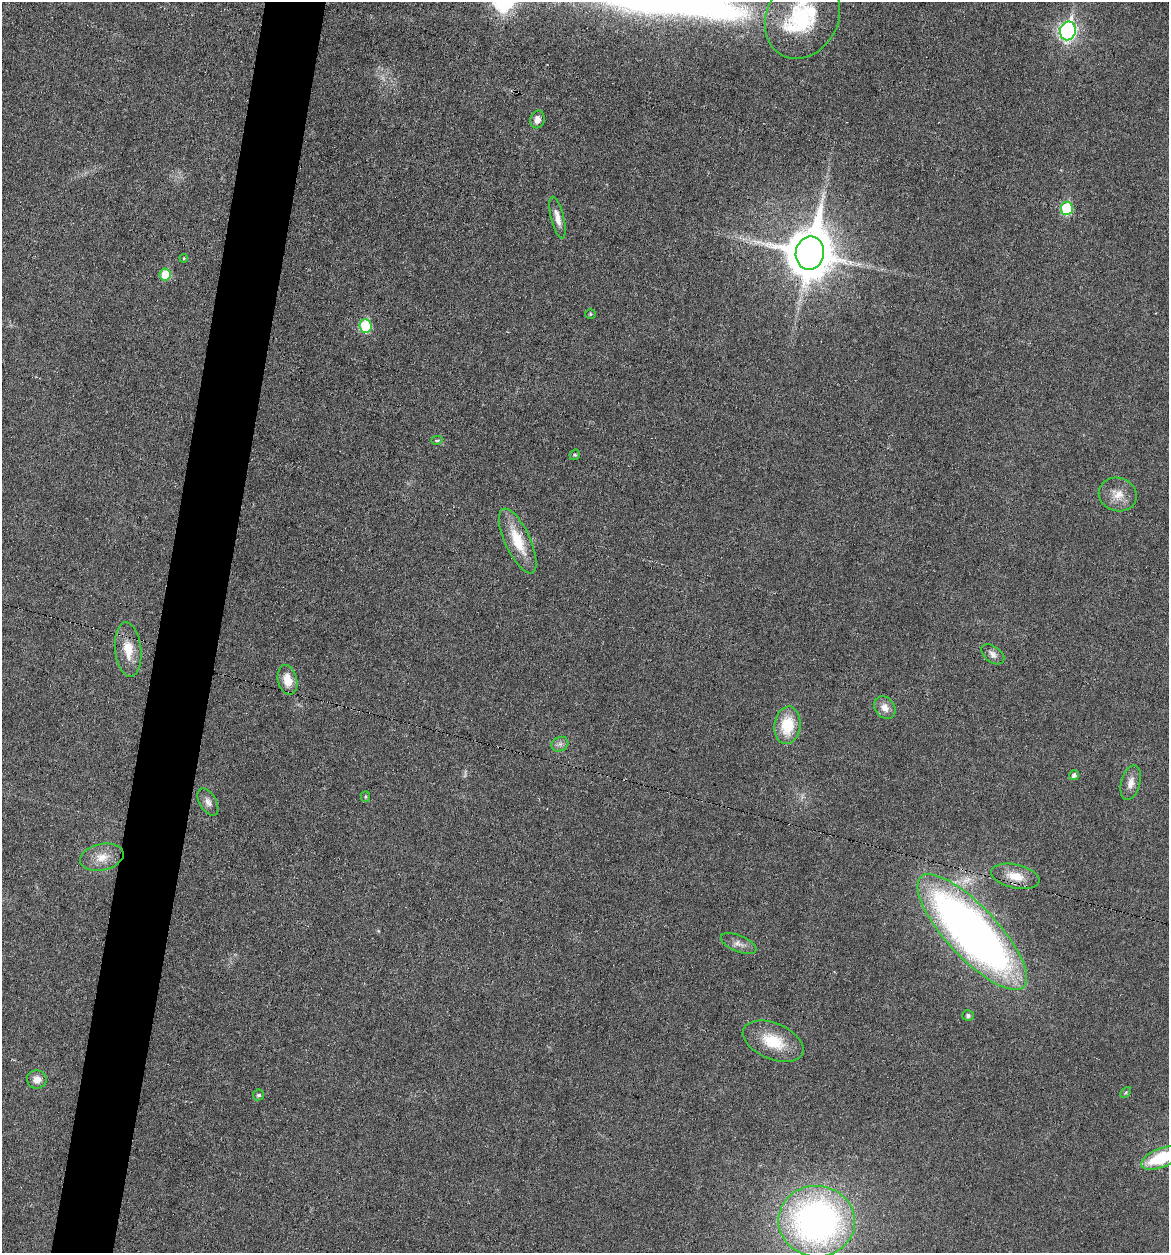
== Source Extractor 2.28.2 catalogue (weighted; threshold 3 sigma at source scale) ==
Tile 7 of 4 x 4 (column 3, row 2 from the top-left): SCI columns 2451-3617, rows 2505-3755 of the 5027 x 5007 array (HDU 1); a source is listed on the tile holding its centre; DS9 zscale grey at full resolution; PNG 1171 x 1255 px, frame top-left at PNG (2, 2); each listed source drawn as its Kron ellipse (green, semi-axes under 4 px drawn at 4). Shown black and unused: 5% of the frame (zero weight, under 3 of 6 exposures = <1% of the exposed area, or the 3 px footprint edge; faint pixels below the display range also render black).
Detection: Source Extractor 2.28.2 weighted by HDU 2 'WHT'; one run over the whole footprint, this tile lists its part. Background 0.0454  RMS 0.0044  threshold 0.0179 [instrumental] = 3 sigma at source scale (4.09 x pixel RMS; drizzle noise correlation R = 1.36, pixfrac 0.8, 0.05/0.05 arcsec/px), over >= 5 px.
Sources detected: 37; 1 too faint to see at this stretch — neither listed nor drawn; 1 inside a brighter listed object's ellipse — not listed separately; the other 35 listed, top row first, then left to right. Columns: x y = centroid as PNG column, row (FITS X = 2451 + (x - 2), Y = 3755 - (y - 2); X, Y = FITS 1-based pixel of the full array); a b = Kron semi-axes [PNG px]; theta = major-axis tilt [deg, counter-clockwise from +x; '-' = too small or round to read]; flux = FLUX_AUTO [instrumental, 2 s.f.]
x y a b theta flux
802 17 43 35 60 39
1068 31 9 7 77 140
537 119 9 7 77 3
1067 208 6 6 - 28
557 218 21 6 -76 3.8
810 253 17 14 79 1900
184 258 4 4 - 0.42
165 275 6 6 - 11
590 314 5 4 - 0.57
365 326 7 6 - 25
437 440 6 4 13 0.84
575 455 5 5 - 0.58
1118 494 19 16 -18 6
518 541 35 12 -65 14
128 649 27 13 -84 8.9
993 654 13 8 -37 2.2
287 680 15 9 -77 6.8
885 708 12 9 -50 3.4
787 725 19 13 83 15
560 744 9 7 27 1.6
1074 775 5 5 - 1.5
1131 783 18 9 75 3.6
365 797 5 5 - 0.57
208 802 15 8 -60 2.5
102 857 22 13 13 6.4
1015 876 25 11 -12 7.6
972 932 75 25 -47 320
738 944 19 8 -22 2.8
968 1015 6 5 - 1.1
773 1041 32 18 -22 15
37 1079 10 9 - 3.5
1126 1092 6 4 45 0.54
259 1095 5 5 - 0.94
1161 1158 21 9 21 22
817 1221 38 35 -5 170
Overlapping masked pixels (flux is a lower limit): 1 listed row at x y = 972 932
Isophote crosses this tile's border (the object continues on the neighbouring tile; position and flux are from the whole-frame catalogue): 2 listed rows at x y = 802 17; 1161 1158